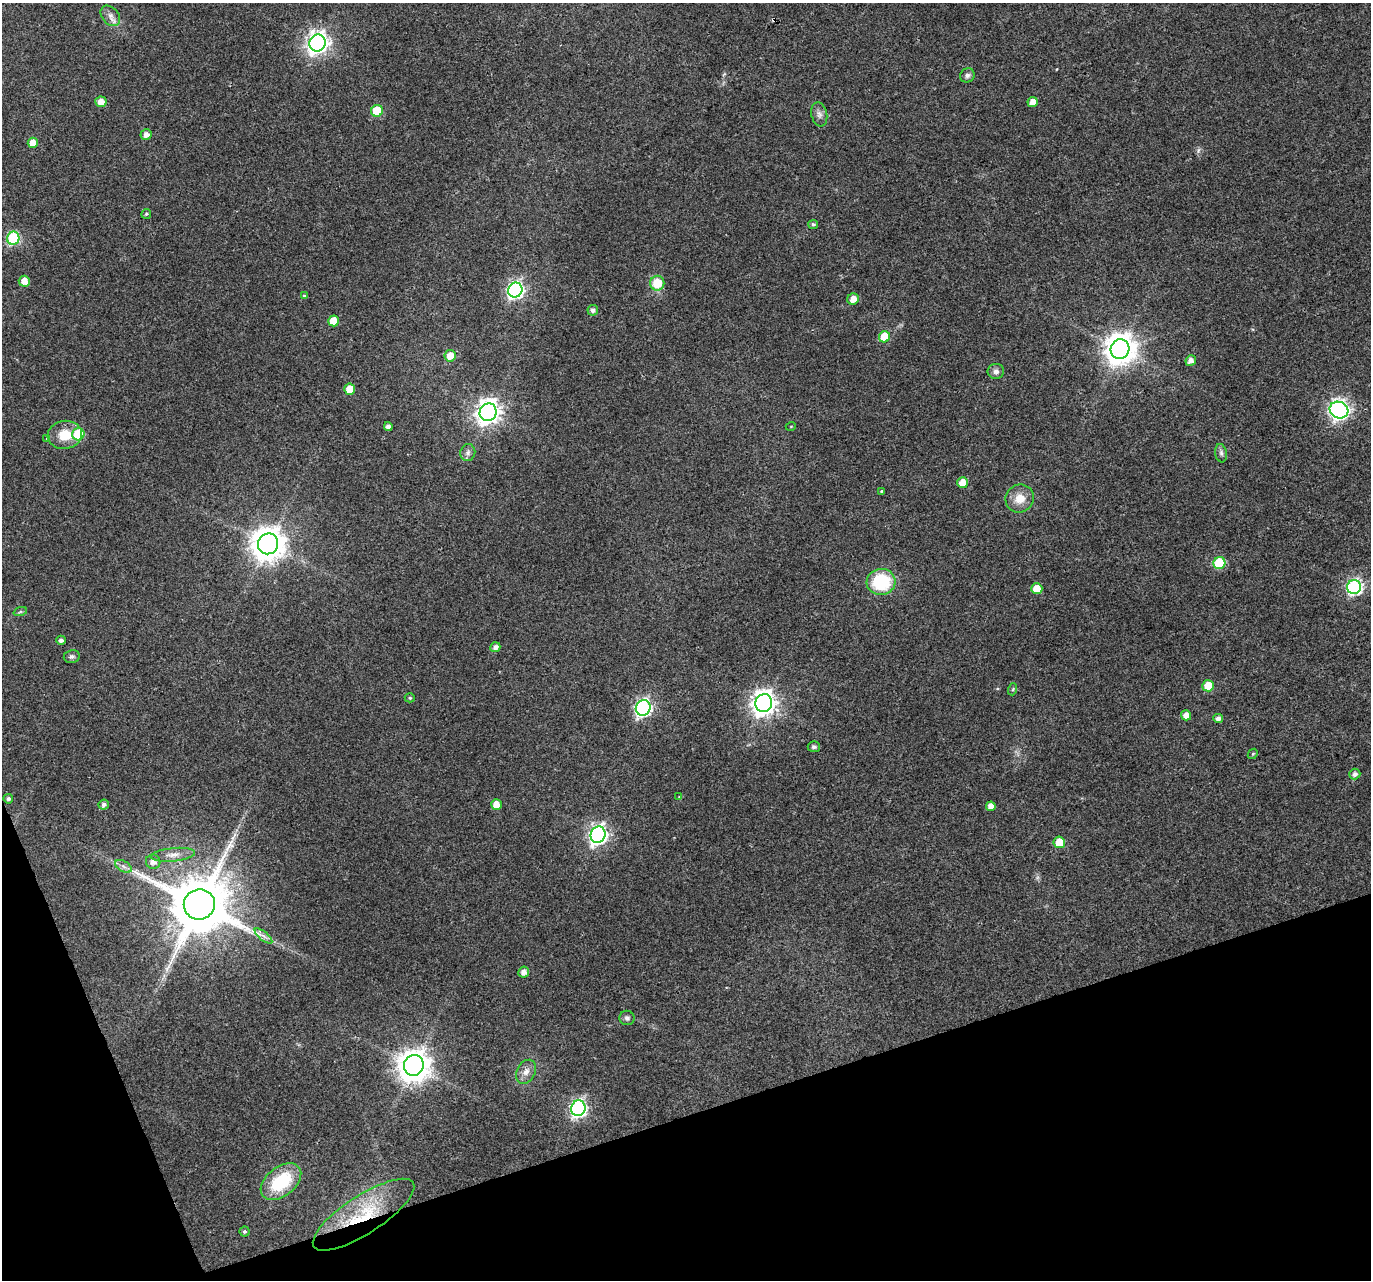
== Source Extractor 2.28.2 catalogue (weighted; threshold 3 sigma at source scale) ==
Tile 14 of 4 x 4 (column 2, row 4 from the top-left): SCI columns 1372-2740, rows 133-1410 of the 5484 x 5319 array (HDU 1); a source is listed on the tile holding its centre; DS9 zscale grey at full resolution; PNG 1373 x 1282 px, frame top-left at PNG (2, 3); each listed source drawn as its Kron ellipse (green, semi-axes under 4 px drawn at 4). Shown black and unused: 16% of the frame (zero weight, under 3 of 4 exposures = <1% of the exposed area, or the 3 px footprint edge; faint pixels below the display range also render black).
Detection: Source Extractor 2.28.2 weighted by HDU 2 'WHT'; one run over the whole footprint, this tile lists its part. Background 0.0313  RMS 0.0039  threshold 0.0177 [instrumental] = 3 sigma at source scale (4.5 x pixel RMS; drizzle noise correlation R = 1.50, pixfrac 1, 0.0396/0.0396 arcsec/px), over >= 5 px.
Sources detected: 78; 1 cosmic-ray / hot-pixel residue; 1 long thin detection or spike segment (spike, bleed or trail) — neither listed nor drawn; the other 76 listed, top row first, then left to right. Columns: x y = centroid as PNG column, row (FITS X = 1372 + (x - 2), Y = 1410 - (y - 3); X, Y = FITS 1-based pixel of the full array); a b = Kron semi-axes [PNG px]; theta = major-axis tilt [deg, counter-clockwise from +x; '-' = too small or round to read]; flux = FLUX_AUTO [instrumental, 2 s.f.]
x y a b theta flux
110 16 11 8 -50 2.3
318 43 8 8 - 230
967 75 7 7 - 1.1
101 102 5 5 - 3.4
1033 102 5 5 - 3.3
377 111 6 6 - 16
819 114 12 8 -78 1.9
146 135 5 5 - 2.5
33 143 5 5 - 4.3
146 214 5 4 - 0.53
813 224 5 4 - 0.82
13 238 6 6 - 37
24 281 5 5 - 3.8
657 283 7 7 - 9.6
515 290 7 7 - 100
304 296 4 4 - 0.56
853 299 6 5 - 3.4
593 310 5 5 - 1.4
333 321 5 5 - 5.7
884 337 5 5 - 11
1120 349 10 9 - 570
450 356 6 5 - 5.6
1191 361 5 5 - 2.2
996 371 8 7 - 1.6
350 389 5 5 - 6.9
1339 410 9 8 - 160
488 412 9 8 - 290
791 426 5 3 - 0.3
388 427 4 4 - 1.9
78 434 6 6 - 21
65 435 17 14 8 8.4
47 438 4 3 - 1.3
468 453 8 7 - 1.4
1221 453 9 6 -80 1.2
962 483 5 5 - 4.5
881 491 4 3 - 0.33
1020 498 14 14 - 5.8
268 544 10 10 - 720
1219 563 6 6 - 24
881 582 14 13 - 23
1354 587 7 7 - 80
1037 589 5 5 - 5.8
20 612 7 4 19 0.57
61 640 5 4 - 1.4
495 647 5 4 - 1.9
72 656 8 6 9 1
1208 686 6 5 - 9.5
1013 689 6 3 72 0.48
410 698 5 4 - 0.58
764 703 9 8 - 320
643 708 8 7 - 99
1186 715 5 5 - 3.2
1218 718 5 4 - 1.8
814 747 6 5 - 1
1253 754 5 4 - 0.48
1355 774 6 5 - 1.6
679 797 4 4 - 0.31
8 799 5 4 - 0.94
496 804 5 5 - 4.2
104 805 5 5 - 1.3
991 806 5 4 - 2.8
598 835 8 7 - 160
1059 842 5 5 - 7.4
173 855 22 6 6 3.2
153 862 7 7 - 2.3
123 866 9 5 -30 1.5
199 904 15 15 - 3400
263 936 11 3 -40 1.3
524 972 5 5 - 2.3
627 1018 7 7 - 1.2
414 1065 10 10 - 650
526 1072 12 9 62 2.8
578 1108 8 7 - 100
281 1182 23 14 39 21
363 1215 59 19 33 27
244 1232 5 5 - 0.72
Overlapping masked pixels (flux is a lower limit): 1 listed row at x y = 363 1215